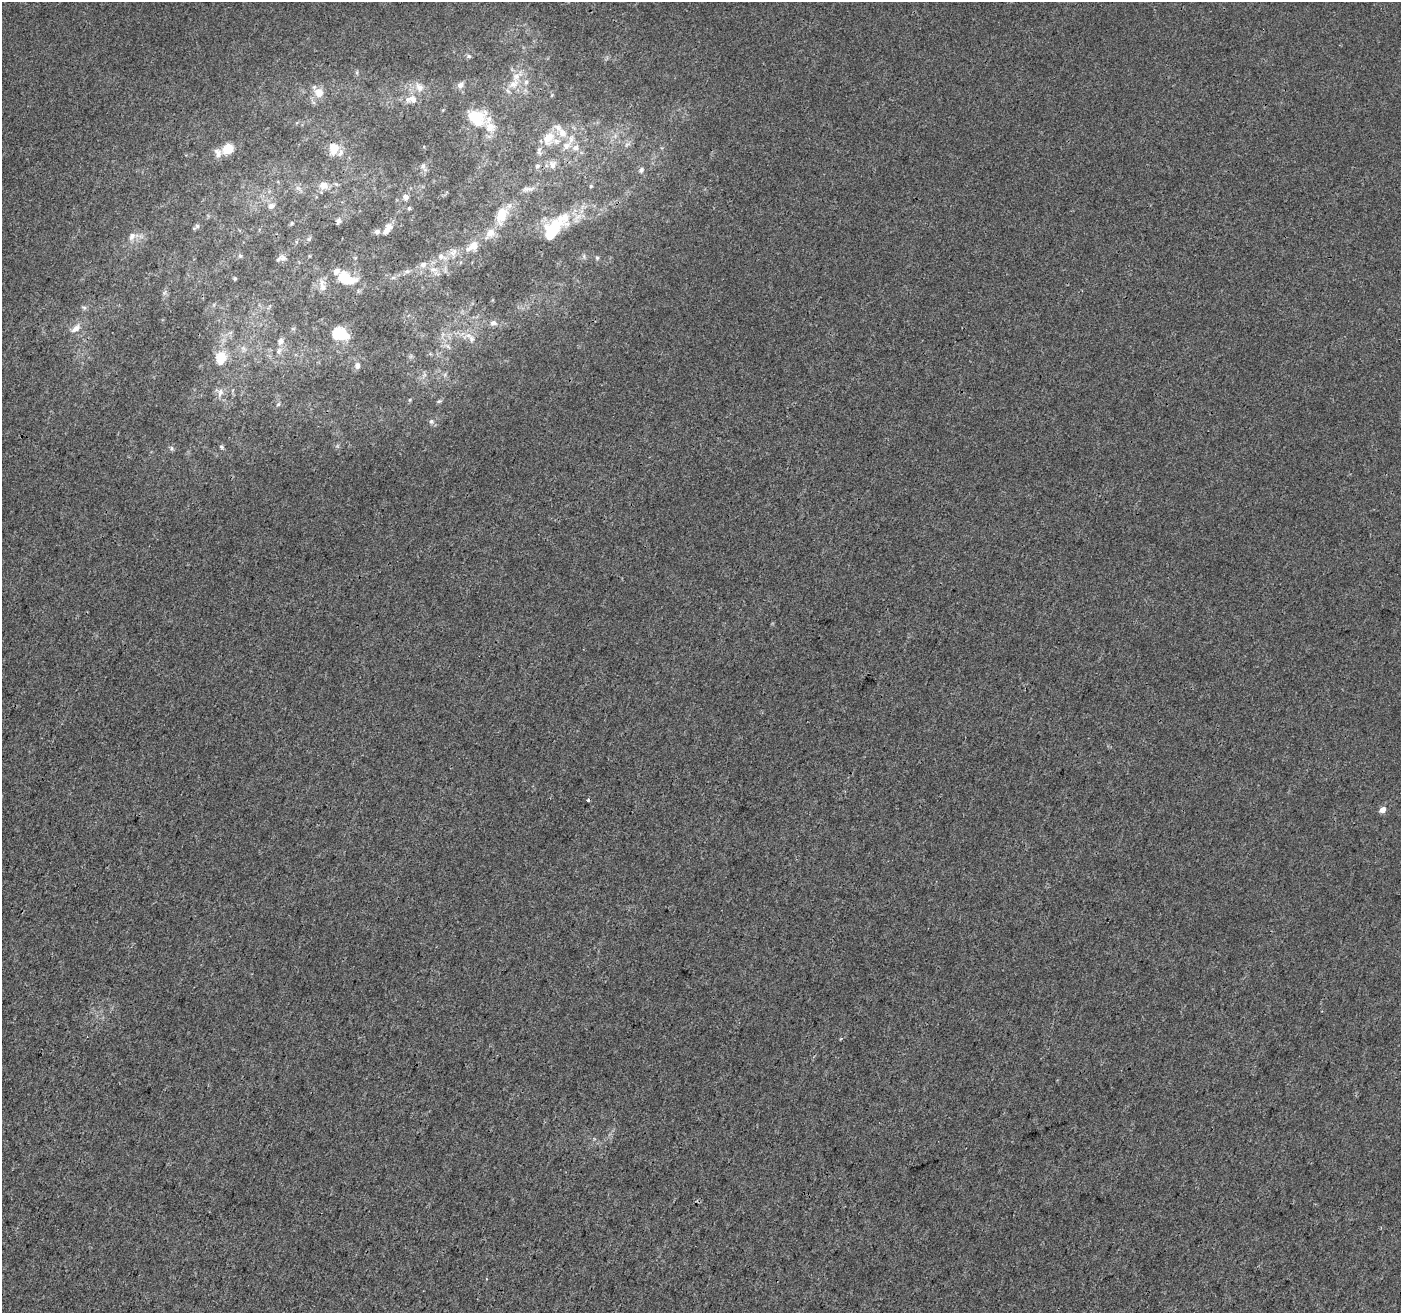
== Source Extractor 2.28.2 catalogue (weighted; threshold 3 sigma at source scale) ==
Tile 7 of 4 x 4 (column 3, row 2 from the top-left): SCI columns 2808-4206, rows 2898-4208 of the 5605 x 5730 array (HDU 1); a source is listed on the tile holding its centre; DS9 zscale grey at full resolution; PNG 1403 x 1315 px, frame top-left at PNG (2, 2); no overlay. Shown black and unused: <1% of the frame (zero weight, under 3 of 4 exposures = <1% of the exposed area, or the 3 px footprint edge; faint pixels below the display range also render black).
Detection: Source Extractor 2.28.2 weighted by HDU 2 'WHT'; one run over the whole footprint, this tile lists its part. Background 6.74e-04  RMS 0.0028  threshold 0.0126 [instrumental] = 3 sigma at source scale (4.5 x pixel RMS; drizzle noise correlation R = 1.50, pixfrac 1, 0.0396/0.0396 arcsec/px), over >= 5 px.
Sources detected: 68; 1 inside a brighter object's white glare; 1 cosmic-ray / hot-pixel residue — not listed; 11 inside a brighter listed object's ellipse — not listed separately; the other 55 listed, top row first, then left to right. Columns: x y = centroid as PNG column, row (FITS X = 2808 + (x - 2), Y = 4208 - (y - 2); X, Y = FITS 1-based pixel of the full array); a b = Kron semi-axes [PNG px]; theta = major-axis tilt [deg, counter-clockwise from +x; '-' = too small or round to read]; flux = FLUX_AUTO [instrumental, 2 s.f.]
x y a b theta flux
469 56 6 5 - 0.49
514 84 16 9 33 3
461 85 8 7 - 1.4
419 87 14 10 -51 2.3
319 93 11 11 - 3.1
412 99 17 8 3 2.6
476 117 23 18 -16 9.4
548 138 20 14 48 5.5
566 146 12 9 39 2.4
333 148 15 12 89 4
228 149 9 7 42 6.7
218 155 13 7 67 1.5
553 164 12 10 62 1.8
537 166 7 6 - 0.67
641 170 8 5 70 0.61
324 185 11 10 - 2
527 189 17 6 7 1.3
406 197 7 6 - 1
271 206 8 7 - 1.2
409 208 5 4 - 0.37
501 215 20 12 75 5.4
563 218 57 19 33 12
338 221 8 5 64 0.67
292 223 6 3 71 0.34
197 226 6 6 - 0.59
389 226 10 8 -2 1.5
377 232 7 6 - 0.86
490 233 12 10 45 2.4
132 236 11 8 68 1.5
309 239 6 4 72 0.43
473 246 16 9 29 3.2
453 252 13 8 35 1.8
441 256 8 8 - 1.2
283 258 12 7 -5 1
597 258 5 4 - 0.41
423 264 7 7 - 1
433 269 11 6 -12 1.4
235 278 5 4 - 0.31
345 278 16 10 -17 9.2
323 286 17 8 -74 2
84 307 7 4 -3 0.49
493 323 9 7 0 1
76 328 15 7 39 1.9
339 333 13 9 -13 11
472 339 10 7 -75 1.2
280 341 8 7 - 1.1
279 351 8 6 68 0.87
222 356 15 12 -12 4.6
357 366 7 6 - 1
220 393 13 7 69 1.7
439 401 6 4 18 0.36
278 404 6 4 3 0.39
431 421 6 5 - 0.54
221 447 6 4 -88 0.44
1383 810 7 6 - 1.6
Unlisted compact peaks at least as high as the median listed source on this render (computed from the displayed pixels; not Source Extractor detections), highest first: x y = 171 448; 552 95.